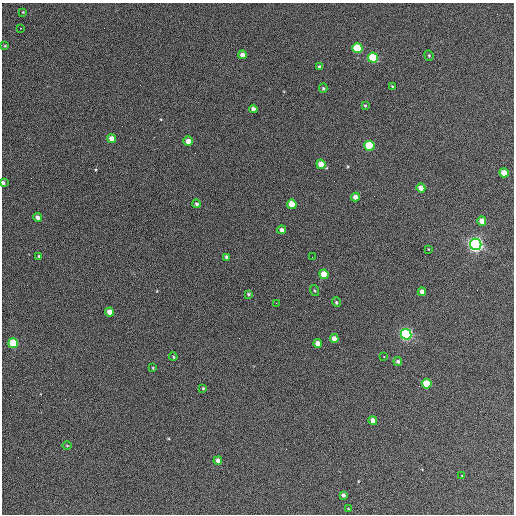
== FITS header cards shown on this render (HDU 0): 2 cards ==
NAXIS1  =                  512 / Axis length
NAXIS2  =                  512 / Axis length

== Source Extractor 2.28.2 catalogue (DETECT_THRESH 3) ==
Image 512 x 512 px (HDU 0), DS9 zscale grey, 1 PNG px = 1 image px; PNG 516 x 516 px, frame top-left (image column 1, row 512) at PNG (2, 3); each listed source drawn as its Kron ellipse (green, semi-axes under 4 px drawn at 4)
Background 396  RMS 21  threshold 63.8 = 3 sigma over >= 5 px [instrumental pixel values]
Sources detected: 53; all 53 listed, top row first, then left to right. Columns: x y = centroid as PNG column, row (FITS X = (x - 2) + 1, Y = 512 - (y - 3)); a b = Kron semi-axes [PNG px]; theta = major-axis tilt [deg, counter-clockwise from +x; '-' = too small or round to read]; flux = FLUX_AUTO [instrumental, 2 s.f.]
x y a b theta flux
23 12 3 2 - 1100
21 28 2 2 - 980
5 46 4 3 - 1400
357 48 5 5 - 86000
242 55 4 4 - 9400
429 55 5 4 - 1900
373 58 5 5 - 110000
319 67 4 4 - 2300
392 86 4 3 - 1300
323 88 4 4 - 1900
365 105 3 3 - 1400
253 109 4 4 - 6100
112 139 4 4 - 14000
188 141 5 4 - 12000
369 146 5 5 - 100000
321 164 5 4 - 19000
504 173 5 4 - 21000
3 182 4 4 - 3400
421 188 4 4 - 11000
355 197 4 4 - 8400
196 204 4 4 - 2800
292 204 5 4 - 37000
37 217 5 4 - 6200
482 221 4 4 - 14000
282 230 4 4 - 6800
476 244 6 5 - 660000
428 249 3 2 - 910
39 256 4 4 - 1800
227 257 4 3 - 4500
312 257 2 2 - 670
324 274 5 4 - 31000
314 291 6 3 -71 1400
422 292 4 4 - 8500
249 294 4 3 - 1900
336 302 5 4 - 2200
276 303 2 2 - 820
110 312 4 4 - 13000
406 334 5 5 - 400000
334 338 4 4 - 9300
13 343 5 5 - 79000
318 343 4 4 - 12000
173 357 4 3 - 1500
384 357 2 2 - 1300
398 361 4 4 - 3200
153 368 4 3 - 1300
427 384 5 4 - 56000
203 388 4 3 - 1600
373 421 4 4 - 14000
67 446 5 3 - 1200
218 461 4 4 - 8200
462 476 3 2 - 910
343 495 4 4 - 4200
348 509 3 2 - 1300
At the frame edge (FLAGS 8, measured only in part): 1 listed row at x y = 3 182